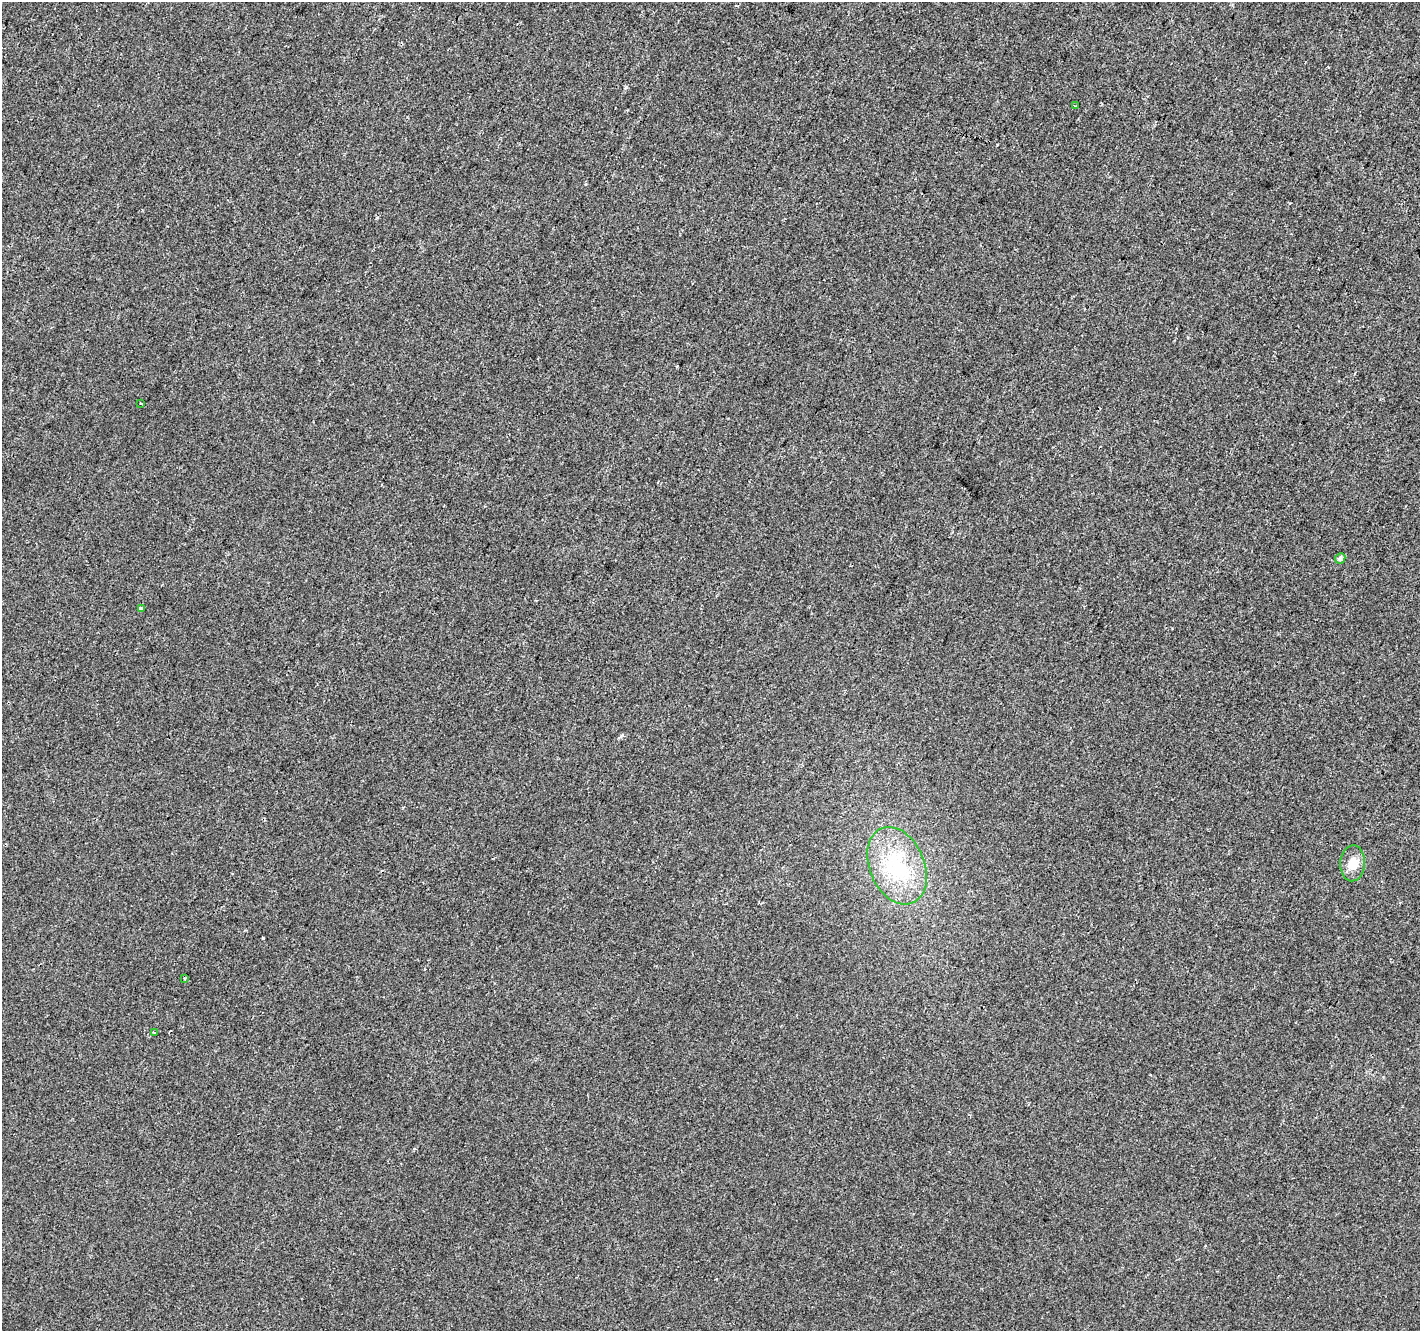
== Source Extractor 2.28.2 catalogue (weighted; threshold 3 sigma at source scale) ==
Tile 10 of 4 x 4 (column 2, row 3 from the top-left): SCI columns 1419-2836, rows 1535-2863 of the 5679 x 5792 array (HDU 1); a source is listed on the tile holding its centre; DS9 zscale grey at full resolution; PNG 1422 x 1333 px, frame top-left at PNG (2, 2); each listed source drawn as its Kron ellipse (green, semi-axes under 4 px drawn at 4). Shown black and unused: <1% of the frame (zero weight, under 2 of 3 exposures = <1% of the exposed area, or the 3 px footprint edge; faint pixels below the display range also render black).
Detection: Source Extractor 2.28.2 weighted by HDU 2 'WHT'; one run over the whole footprint, this tile lists its part. Background -6.38e-04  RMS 0.0042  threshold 0.0188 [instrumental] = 3 sigma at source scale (4.5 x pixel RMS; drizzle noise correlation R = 1.50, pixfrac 1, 0.0396/0.0396 arcsec/px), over >= 5 px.
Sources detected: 8; all 8 listed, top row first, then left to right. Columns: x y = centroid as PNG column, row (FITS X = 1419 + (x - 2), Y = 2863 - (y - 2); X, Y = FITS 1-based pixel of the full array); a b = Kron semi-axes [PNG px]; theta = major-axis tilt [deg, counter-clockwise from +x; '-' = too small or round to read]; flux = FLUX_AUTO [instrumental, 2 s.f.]
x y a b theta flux
1076 106 3 3 - 0.43
141 403 3 2 - 0.55
1340 558 5 5 - 1.7
141 609 3 3 - 10
1353 863 18 12 86 6
897 866 40 27 -67 30
185 978 3 3 - 0.67
155 1032 3 2 - 0.49